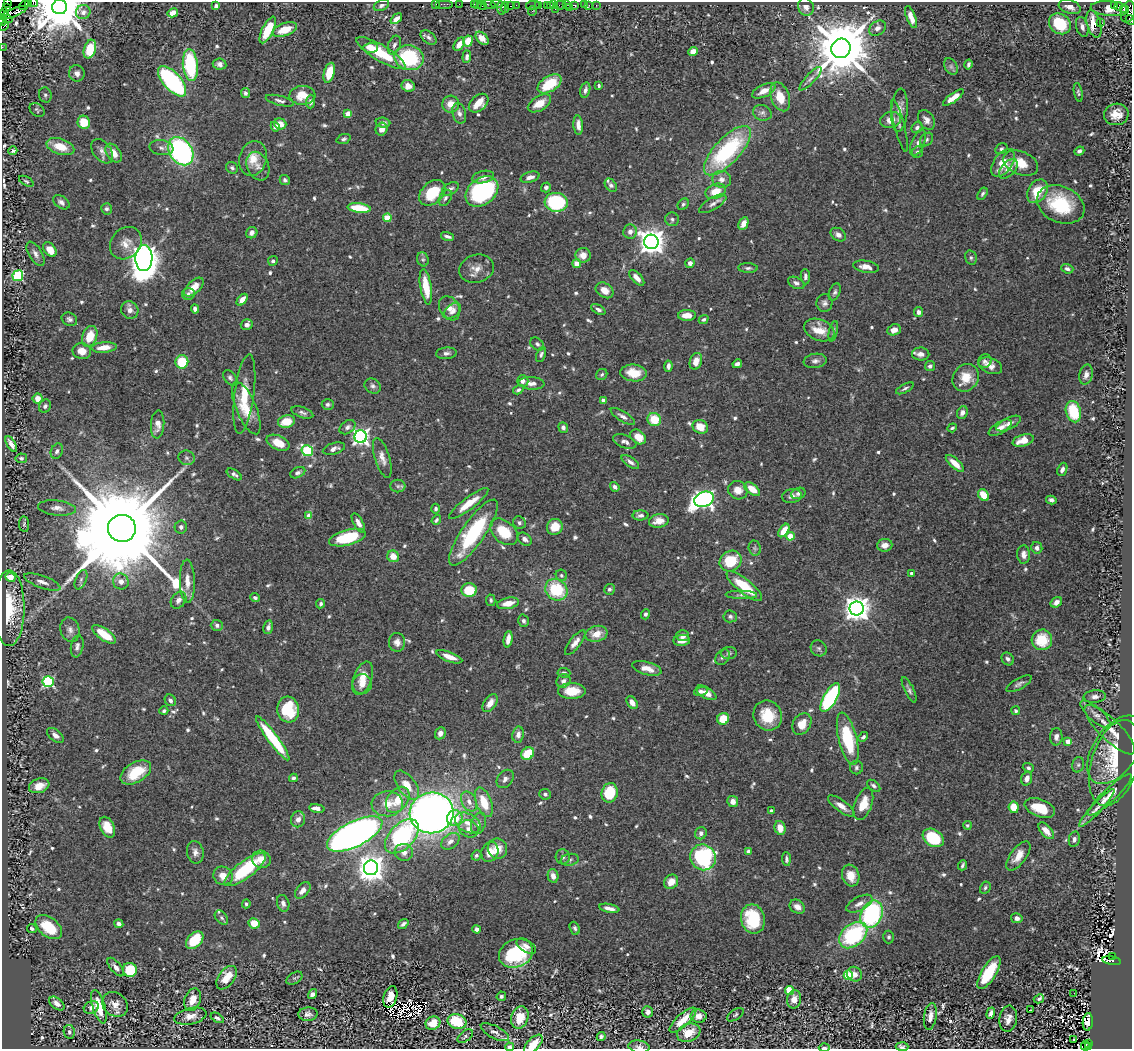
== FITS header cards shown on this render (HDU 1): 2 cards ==
NAXIS1  =                 1130
NAXIS2  =                 1047

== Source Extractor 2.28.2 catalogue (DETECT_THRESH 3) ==
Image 1130 x 1047 px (HDU 1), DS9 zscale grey, 1 PNG px = 1 image px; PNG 1134 x 1051 px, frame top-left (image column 1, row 1047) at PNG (2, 2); each listed source drawn as its Kron ellipse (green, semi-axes under 4 px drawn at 4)
Background 0.713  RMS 0.017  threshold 0.0517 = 3 sigma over >= 5 px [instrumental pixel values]
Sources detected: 755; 3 with non-positive FLUX_AUTO (blend fragments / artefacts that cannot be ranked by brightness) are neither listed nor drawn; of the other 752, the 500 brightest by FLUX_AUTO listed and drawn (252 fainter detections omitted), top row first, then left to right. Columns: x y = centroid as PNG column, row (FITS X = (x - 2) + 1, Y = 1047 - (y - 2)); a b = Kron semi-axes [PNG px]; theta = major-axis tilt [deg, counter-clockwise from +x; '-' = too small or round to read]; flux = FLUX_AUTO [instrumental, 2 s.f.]
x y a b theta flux
28 2 4 2 - 33
7 3 2 2 - 57
33 3 4 2 - 44
436 4 2 2 - 25
444 4 9 2 0 60
459 4 2 2 - 16
474 4 2 2 - 15
478 4 3 2 - 40
489 4 6 3 -20 86
497 4 6 2 1 180
24 5 5 2 - 32
381 5 8 5 24 3.2
482 5 4 2 - 44
516 5 2 2 - 25
533 5 7 3 12 68
538 5 3 2 - 47
547 5 2 2 - 53
550 5 3 2 - 37
554 5 2 2 - 35
560 5 6 4 14 56
566 5 2 2 - 11
574 5 4 3 - 80
584 5 2 2 - 20
589 5 3 2 - 7.8
596 5 2 2 - 8.1
1114 5 3 2 - 60
216 6 4 3 - 3.3
511 6 3 2 - 42
1119 6 4 3 - 45
60 7 7 7 - 7800
505 7 5 3 - 71
569 7 2 2 - 9.7
806 7 9 7 -64 7.5
1070 7 11 7 -19 7.9
7 8 3 2 - 130
501 8 7 3 -81 130
555 9 3 2 - 260
1110 9 19 7 -4 24
1124 9 4 3 - 170
532 11 5 3 - 100
83 12 7 7 - 4.4
1128 12 11 7 75 810
5 13 3 2 - 26
13 13 14 4 21 620
173 13 5 4 - 9.2
911 17 11 4 -69 11
7 19 5 3 - 470
396 19 7 4 38 8.6
1130 20 5 3 - 120
3 21 4 3 - 59
1100 23 2 2 - 500
1060 24 12 9 -37 52
1094 24 14 7 -74 24
4 26 5 2 - 55
1082 27 10 6 -74 5.9
877 28 9 7 36 5.7
285 29 13 6 19 21
268 30 14 5 64 35
429 37 9 6 -39 3.5
482 38 8 5 -45 9.7
468 41 5 4 - 21
459 44 7 5 54 11
394 45 10 6 68 4.2
2 47 2 2 - 11
371 48 7 5 3 6.8
841 48 10 9 - 11000
90 49 9 6 73 36
693 51 5 4 - 9.7
381 53 28 8 -31 48
467 57 6 4 85 3.8
409 58 15 12 -12 88
220 64 7 5 -8 5.1
968 64 5 3 - 2.4
190 65 16 7 -84 98
951 66 9 6 -63 3.1
77 73 8 7 - 6.2
329 73 10 5 75 28
810 79 15 5 47 5.1
172 81 19 8 -48 190
549 84 13 7 33 42
408 86 6 6 - 11
599 86 4 3 - 2.6
585 90 8 5 76 4.3
764 91 13 6 26 12
1078 92 9 4 -79 2.4
245 93 5 4 - 3.4
45 95 7 6 - 3
302 95 13 9 3 20
780 97 15 9 -70 24
953 98 12 4 36 13
280 101 15 5 -14 3.9
311 102 7 4 88 3.8
479 103 11 7 42 19
539 103 13 7 31 17
451 104 8 8 - 14
37 110 8 6 -39 2.4
900 110 22 8 86 12
459 113 10 6 -75 5.5
762 113 9 7 -20 4.5
348 114 4 4 - 17
1116 114 12 10 12 17
890 120 10 8 12 14
926 120 10 7 -57 7.1
84 122 6 6 - 25
383 123 7 5 -5 4.4
280 124 6 5 - 12
578 125 10 4 -85 8.5
899 125 27 5 -76 6.4
275 126 5 4 - 6
917 127 6 5 - 3.4
382 129 6 5 - 9.8
344 139 7 4 20 2.8
927 140 7 5 47 2.7
918 143 14 6 65 6
60 147 14 8 -18 22
161 148 12 7 -8 4.9
1001 149 6 5 - 2.4
13 151 4 3 - 2.8
102 151 14 9 -53 7
181 151 15 11 -56 240
727 151 31 13 47 130
1079 151 5 4 - 3.7
918 152 6 5 - 3.4
114 153 10 6 -54 12
253 158 17 13 74 18
1003 163 16 9 55 22
1021 163 18 11 -23 20
258 166 15 10 -66 8.7
232 168 6 5 - 2.6
1008 169 12 6 47 9.5
483 177 11 6 13 6.8
530 177 10 5 16 6.5
722 179 9 8 - 6.9
285 180 5 5 - 2.5
26 181 8 4 -29 2.4
611 185 7 5 -50 3.6
546 187 5 4 - 3.2
450 189 9 5 30 3.8
482 191 18 13 38 160
715 191 11 7 20 17
1037 191 13 9 54 31
432 193 15 10 44 40
982 194 7 4 57 2.5
445 198 9 5 58 3.4
61 202 9 6 -34 4.5
556 202 11 9 -6 120
683 204 6 5 - 2.3
713 204 15 6 30 5.6
1061 204 25 18 -24 70
359 208 11 5 -8 36
107 209 5 5 - 3.1
387 218 4 4 - 35
672 219 7 7 - 3.2
743 224 7 4 62 9.4
630 232 7 6 - 6.5
252 233 6 5 - 5.3
838 235 8 6 -32 5.9
447 236 7 3 -18 3.3
651 242 7 7 - 1400
126 243 17 14 47 14
50 249 8 5 -52 15
35 254 13 6 -58 6.1
583 255 7 7 - 12
144 258 13 8 89 1700
971 258 7 5 -76 2.6
423 259 7 5 -68 2.4
273 261 5 4 - 3.5
690 263 5 4 - 5.2
577 264 4 4 - 16
866 267 13 6 -10 9.4
748 268 10 5 -2 3.2
476 269 17 14 17 12
1067 269 6 4 -19 3.6
18 276 5 5 - 120
805 277 8 4 -86 3.5
637 278 10 5 -47 7.9
796 283 9 5 -27 3.7
194 287 12 6 44 16
426 287 18 5 -81 30
605 290 9 7 -34 12
835 292 9 5 67 3.1
188 294 6 6 - 4
242 300 7 4 49 9.1
824 303 9 8 - 4.7
449 308 13 9 -59 11
195 309 4 4 - 3.9
598 309 8 4 -27 3.7
130 310 9 8 - 6.8
453 311 9 6 42 5.6
919 312 5 4 - 5.4
687 315 9 5 1 13
69 319 8 6 -25 3.5
704 319 5 4 - 2.8
247 325 6 5 - 4.7
819 330 16 10 -22 20
894 330 7 5 23 8
833 331 10 4 77 2.4
90 336 11 7 70 25
537 344 8 5 -44 2.9
104 347 12 5 5 14
82 351 9 8 - 11
446 353 10 6 4 4.3
541 354 8 4 65 3
921 354 9 6 -2 7.6
696 361 8 6 72 12
815 361 11 7 7 4.8
985 361 7 6 - 3.2
182 362 7 6 - 39
737 364 5 4 - 4.9
668 366 5 3 - 4.7
930 366 5 5 - 4.1
990 366 12 7 -21 8.8
634 373 13 8 -7 23
602 374 6 5 - 2.5
1086 375 10 6 77 5.7
230 378 8 6 -55 3.4
966 378 14 12 52 22
523 381 6 5 - 5.4
531 383 13 6 -3 6.9
373 386 9 7 -34 4
905 388 10 4 28 2.9
518 390 5 4 - 2.8
244 394 40 9 83 35
38 398 5 5 - 13
603 400 4 4 - 4.5
328 404 6 5 - 2.9
45 406 7 6 - 3.4
246 408 28 10 -67 24
1073 412 11 7 -75 47
302 413 11 5 -19 3.8
962 413 6 5 - 5.8
623 416 14 5 -32 5.3
654 419 7 6 - 30
286 421 8 6 13 23
1009 423 13 5 27 6.1
158 424 14 6 86 10
347 427 9 6 36 4.4
563 427 5 4 - 4.1
700 427 8 6 -26 17
952 428 5 3 - 2.3
1000 428 13 5 30 8.1
361 437 6 6 - 440
638 437 9 6 -41 18
1023 440 11 5 16 18
625 442 12 6 -21 5.8
278 443 12 7 -24 20
11 444 9 4 -57 6.2
334 449 11 5 17 5.9
57 451 8 6 68 4.1
307 451 6 5 - 120
21 458 6 5 - 2.9
186 458 8 7 - 3.7
382 458 21 7 -73 9.4
630 462 10 5 -36 4.8
955 463 11 5 -42 15
1062 469 7 4 69 4.2
298 473 8 5 25 3.5
234 474 8 4 -32 3.7
398 486 7 6 - 3.2
615 487 5 4 - 4
752 489 9 5 -37 20
738 490 10 9 - 11
798 493 7 5 16 4.3
983 495 6 5 - 22
792 496 10 7 9 5.5
704 499 10 7 21 580
1051 500 5 4 - 3
469 503 24 6 37 21
57 508 19 7 -6 8.9
436 509 5 4 - 2.5
640 515 8 5 0 4.1
309 516 4 4 - 15
436 520 5 3 - 2.3
659 521 10 6 9 13
358 523 10 5 -62 7.5
519 523 6 6 - 3.2
24 524 8 5 -83 2.4
181 527 6 6 - 3.8
555 527 8 7 - 21
122 528 14 13 - 48000
784 530 7 4 57 16
504 532 16 10 -42 39
473 533 39 11 55 110
790 536 4 4 - 22
347 537 19 8 15 56
525 539 8 5 -36 4.5
885 545 8 6 4 9
755 548 7 6 - 2.4
1037 548 6 5 - 4.7
1023 554 9 6 -88 7.4
393 556 6 5 - 14
730 561 11 10 - 43
911 573 3 3 - 2.5
561 575 6 5 - 2.4
10 577 5 4 - 31
81 580 10 5 66 3.4
121 581 8 7 - 8.5
187 581 22 7 -88 14
42 582 19 6 -20 7.9
744 586 22 7 -39 45
609 589 5 5 - 2.8
469 590 8 7 - 37
556 590 12 10 -42 61
741 595 15 4 -1 3.7
255 598 5 4 - 2.7
178 600 9 7 55 5.6
491 600 6 4 -77 2.4
1056 602 6 4 35 5.4
508 603 11 5 11 16
321 604 5 4 - 2.7
9 608 38 15 90 57
857 609 7 7 - 1300
645 614 5 4 - 2.6
730 616 7 6 - 3
524 621 6 5 - 3.2
217 625 6 5 - 3.3
268 627 7 4 76 4.3
70 630 12 9 -74 6.9
104 634 14 6 -35 29
597 634 11 8 13 16
682 636 6 5 - 6.2
508 639 8 4 81 9.4
682 640 8 5 4 9.5
1042 640 10 10 - 38
397 642 9 8 - 6.9
575 643 15 5 52 8
77 646 11 6 79 4.6
819 648 8 7 - 3
729 653 8 6 5 2.9
449 657 13 5 -21 13
722 657 8 6 54 3.4
1008 659 7 5 -52 3.6
647 668 15 6 -15 13
564 673 6 4 -5 3
363 678 17 9 69 18
563 681 7 6 - 5.3
48 682 5 5 - 140
362 684 10 9 - 11
1019 684 14 5 29 4.3
909 690 14 4 -64 3.9
572 691 13 8 0 23
701 691 7 4 15 4.4
706 693 11 5 -30 10
1095 696 11 6 3 5.5
830 698 16 6 60 170
170 700 6 5 - 4.5
632 702 7 5 -58 7.4
490 703 10 6 55 11
288 710 13 11 -84 51
164 711 4 3 - 2.3
1016 711 4 4 - 2.5
1096 714 19 7 -42 8.1
768 715 15 14 - 33
723 719 6 5 - 26
802 724 11 8 57 17
1110 730 34 10 -45 26
440 733 6 5 - 6.3
55 735 9 5 -38 5.6
518 735 8 5 79 5.9
863 737 6 4 43 2.8
1056 737 9 6 88 5.2
273 738 27 5 -54 77
848 739 27 9 -76 79
1068 741 4 4 - 12
1115 750 38 22 56 47
528 753 7 5 39 30
1115 763 44 23 72 50
1078 765 8 6 75 2.6
856 768 7 6 - 3
1028 768 5 4 - 2.6
136 772 17 10 30 37
293 778 4 4 - 2.8
1027 778 7 5 71 6.1
505 779 10 7 53 5.3
407 785 17 9 -53 17
39 786 10 7 20 14
874 786 7 4 -37 3.1
610 793 10 8 76 49
545 794 6 5 - 3.3
1110 795 29 6 44 17
398 800 14 10 53 23
469 802 11 7 -63 7.7
484 802 15 7 -69 30
733 802 6 5 - 7.2
387 804 16 12 3 18
863 804 17 8 69 26
841 806 16 5 -36 9
1014 807 5 5 - 23
317 808 8 4 -9 8.7
1040 808 16 8 -21 31
1097 808 25 5 47 10
771 811 4 3 - 4.9
432 813 22 20 11 970
455 818 8 7 - 28
298 819 8 7 - 6.6
468 823 13 9 -27 13
478 824 11 7 69 5.3
967 825 4 4 - 2.5
107 827 11 7 -63 21
780 828 7 5 -75 13
469 829 10 8 -22 7.5
1046 831 10 5 -49 12
701 833 6 6 - 4.2
355 834 30 12 26 860
402 836 20 12 46 170
933 838 11 8 -33 76
1074 839 8 5 79 4
450 841 10 7 39 7.2
497 849 10 9 - 15
749 851 4 4 - 3.9
195 852 11 8 -79 6.5
404 852 9 8 - 8.1
490 852 10 8 64 13
476 855 5 4 - 3
1018 856 17 8 53 15
563 857 7 7 - 4
703 857 13 12 - 140
261 859 9 8 - 13
786 859 7 4 -87 2.7
570 860 9 6 10 3.7
962 865 5 3 - 2.5
371 868 7 7 - 1500
245 870 25 8 37 84
223 876 10 9 - 14
553 876 7 5 -78 8.2
851 876 11 8 -72 18
671 882 8 6 47 14
985 888 6 5 - 2.5
303 890 10 6 49 8.5
283 903 8 6 -72 4.2
246 904 4 4 - 2.7
859 904 14 6 27 7.9
797 907 8 6 -33 7.9
609 908 10 4 -11 6.7
872 914 14 10 65 160
221 918 8 5 -51 3
1017 918 6 5 - 5.4
753 919 15 12 -79 59
254 923 5 5 - 20
119 924 4 4 - 3.8
403 924 6 3 37 3.2
49 927 15 9 -39 34
575 928 7 5 -69 2.8
32 929 5 4 - 2.5
477 929 4 4 - 4.7
853 935 16 11 40 120
889 937 6 5 - 2.4
195 940 10 7 46 40
526 946 11 6 -33 6.1
516 953 17 14 24 88
1113 956 3 2 - 87
1111 961 9 4 -9 520
116 967 11 5 -51 6.1
130 970 7 7 - 59
989 973 18 7 59 56
854 974 8 7 - 9.2
848 975 4 4 - 53
227 978 13 8 53 20
294 978 9 5 32 2.6
789 990 4 4 - 47
1074 993 3 2 - 2.5
312 994 5 4 - 6.7
501 996 5 4 - 2.4
390 997 11 6 74 13
794 999 9 7 80 10
1039 999 5 3 - 2.5
193 1000 12 8 69 13
57 1004 9 5 -40 8
115 1004 14 11 -39 12
99 1007 17 6 -74 27
91 1008 8 6 25 5.2
1030 1010 4 2 - 17
648 1012 6 5 - 4.6
991 1013 6 4 72 6
308 1014 9 7 3 5.5
735 1015 9 5 33 2.4
190 1016 16 8 13 11
698 1016 8 6 -7 10
930 1016 13 6 81 8.6
217 1018 7 4 -32 2.8
520 1018 11 8 73 25
1008 1019 13 9 81 11
683 1020 17 6 42 22
457 1021 9 7 -13 54
1088 1022 9 5 84 2.6
433 1023 7 6 - 17
69 1032 7 5 -78 3
495 1032 15 6 -27 5.6
689 1033 12 8 21 19
465 1036 9 5 37 2.8
601 1036 4 4 - 2.7
1074 1040 3 2 - 3
1088 1043 3 2 - 89
533 1044 12 6 46 18
1085 1046 5 3 - 60
510 1047 4 3 - 3.3
639 1047 11 6 -8 4.7
824 1047 5 3 - 3.6
902 1047 6 4 -3 4.3
1088 1047 3 2 - 70
At the frame edge (FLAGS 8, measured only in part): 15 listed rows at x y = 28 2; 7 3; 33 3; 60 7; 1128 12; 1130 20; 3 21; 4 26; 2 47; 533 1044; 510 1047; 639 1047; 824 1047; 902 1047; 1088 1047
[252 fainter detections neither listed nor drawn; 3 non-positive-flux detections neither listed nor drawn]